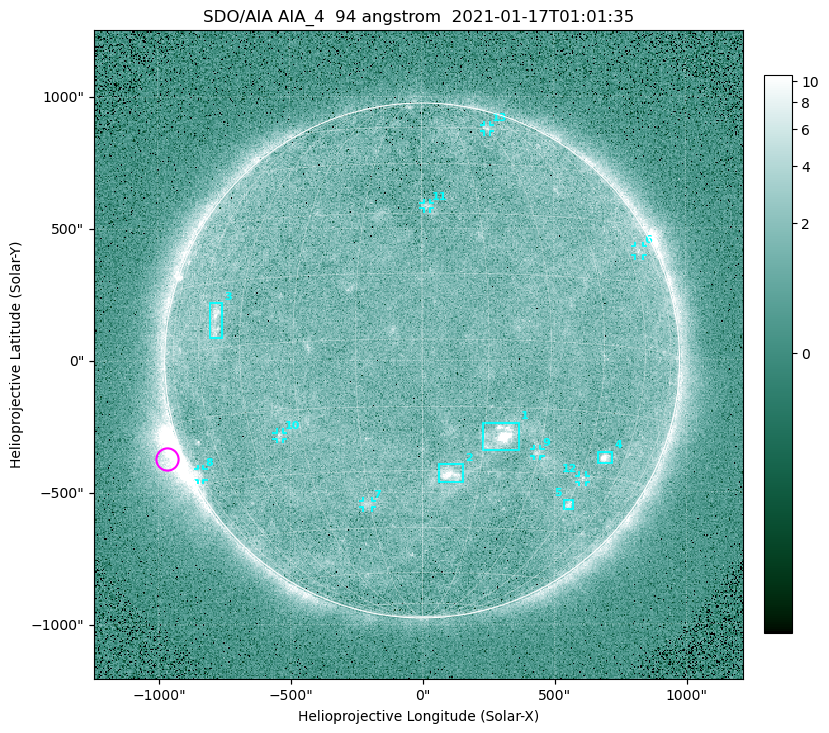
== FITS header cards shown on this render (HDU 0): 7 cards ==
TELESCOP= 'SDO/AIA '
INSTRUME= 'AIA_4   '
WAVELNTH=                   94
WAVEUNIT= 'angstrom'
DATE-OBS= '2021-01-17T01:01:35.13'
CTYPE1  = 'HPLN-TAN'
CTYPE2  = 'HPLT-TAN'

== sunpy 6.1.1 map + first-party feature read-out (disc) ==
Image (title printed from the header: SDO/AIA AIA_4  94 angstrom  2021-01-17T01:01:35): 512 x 512 px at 4.8 arcsec/px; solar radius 976 arcsec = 203 px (full disc in frame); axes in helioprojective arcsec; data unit not stated in the header (colour bar unlabelled)
Orientation: roll -0.138 deg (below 1 deg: not rotated)
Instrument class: DISC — disc imager (sunpy class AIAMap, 94 A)
Bright regions (active regions / flare kernels): reference = the median radial profile (limb darkening/brightening removed); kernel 5 px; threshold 5 sigma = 1.89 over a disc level ~1.63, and >= 1.15x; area >= 9 px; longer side >= 5 px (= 24 arcsec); searched inside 0.97 R_sun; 13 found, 13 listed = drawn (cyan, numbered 1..; 8 of them under ~33 arcsec drawn as corner ticks so the feature stays visible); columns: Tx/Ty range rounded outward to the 10 arcsec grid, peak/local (2 s.f.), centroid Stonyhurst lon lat
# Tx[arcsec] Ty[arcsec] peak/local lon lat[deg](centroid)
1 230..370 -340..-230 12 +19 -22
2 60..160 -460..-390 6.5 +7 -31
3 -810..-750 90..220 4.7 -54 +6
4 660..720 -390..-340 7.1 +51 -25
5 530..570 -570..-530 3.9 +46 -37
6 810..840 390..430 2.5 +66 +23
7 -230..-190 -560..-530 2.6 -16 -38
8 -850..-830 -450..-410 3 -75 -27
9 420..450 -360..-330 2.7 +29 -25
10 -550..-530 -300..-270 2.7 -36 -21
11 0..30 570..600 2.7 +1 +32
12 590..620 -470..-440 2.7 +46 -31
13 240..260 870..890 2.5 +31 +60
Off-limb structures (1.02-1.3 R_sun): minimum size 50 px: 5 found; the strongest spans PA ~95..130 deg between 1.02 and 1.21 R_sun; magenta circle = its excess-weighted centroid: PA ~110 deg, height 1.06 R_sun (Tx ~-970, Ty ~-370 arcsec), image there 5.1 x the reference